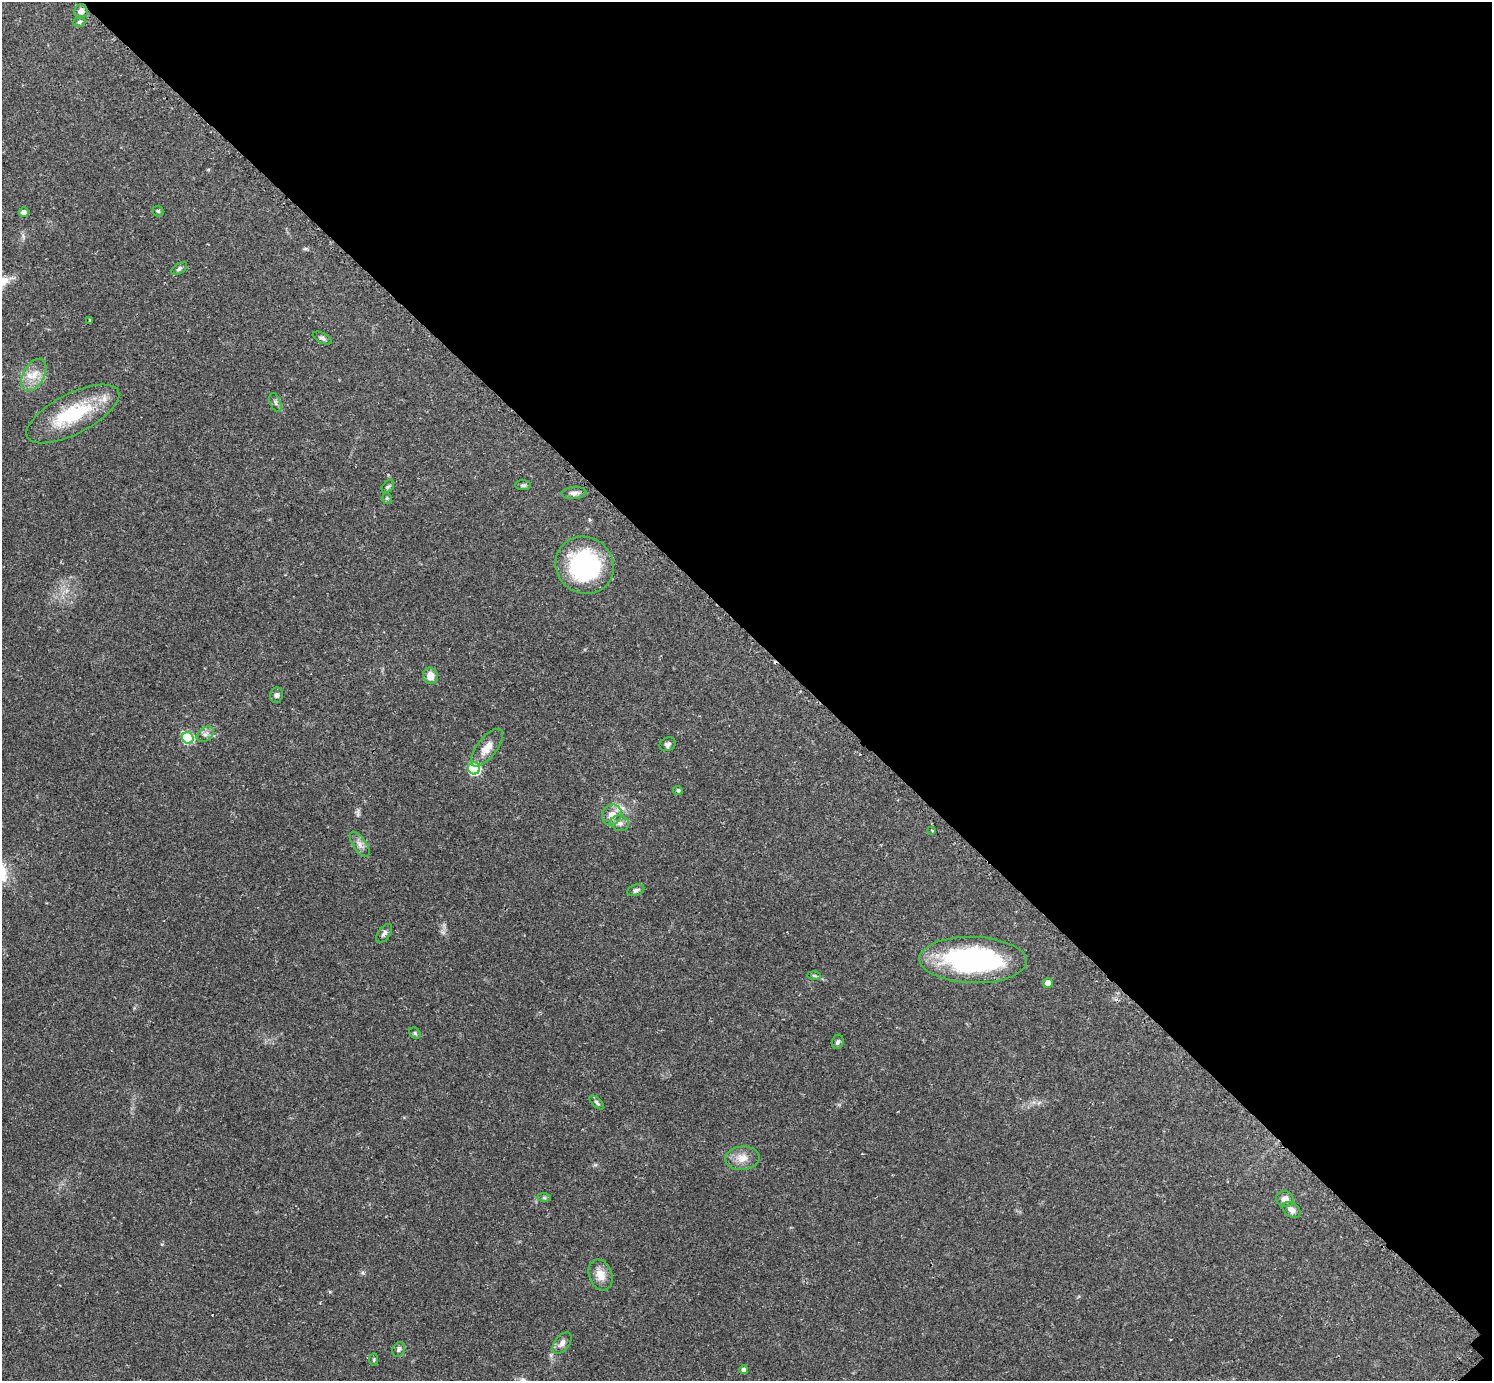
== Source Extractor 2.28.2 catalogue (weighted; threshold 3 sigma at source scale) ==
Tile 8 of 4 x 4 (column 4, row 2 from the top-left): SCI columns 4501-5990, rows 2948-4326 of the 6041 x 6040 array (HDU 1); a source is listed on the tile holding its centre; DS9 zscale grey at full resolution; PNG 1494 x 1383 px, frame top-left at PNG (2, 2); each listed source drawn as its Kron ellipse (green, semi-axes under 4 px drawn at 4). Shown black and unused: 46% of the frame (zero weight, under 2 of 3 exposures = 2% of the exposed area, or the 3 px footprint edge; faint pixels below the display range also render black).
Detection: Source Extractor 2.28.2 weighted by HDU 2 'WHT'; one run over the whole footprint, this tile lists its part. Background 0.079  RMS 0.0056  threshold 0.0251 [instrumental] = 3 sigma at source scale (4.5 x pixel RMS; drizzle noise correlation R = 1.50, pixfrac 1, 0.05/0.05 arcsec/px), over >= 5 px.
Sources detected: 46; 1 cosmic-ray / hot-pixel residue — neither listed nor drawn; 1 inside a brighter listed object's ellipse — not listed separately; the other 44 listed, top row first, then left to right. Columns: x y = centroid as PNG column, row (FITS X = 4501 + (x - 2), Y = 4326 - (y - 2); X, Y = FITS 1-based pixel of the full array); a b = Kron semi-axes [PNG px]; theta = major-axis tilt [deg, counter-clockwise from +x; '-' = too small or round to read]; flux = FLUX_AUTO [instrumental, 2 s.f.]
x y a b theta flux
81 11 7 7 - 3
79 22 6 5 - 1.3
158 211 5 5 - 0.8
24 212 5 5 - 3.1
179 268 9 5 35 1.4
89 320 4 3 - 0.45
322 338 10 5 -27 1.4
34 375 17 10 61 7.1
275 402 10 5 -68 1.4
73 414 51 20 27 36
523 485 8 5 -1 1.1
388 487 7 5 47 1
574 493 12 6 4 2.3
387 498 5 5 - 0.76
585 565 30 28 -36 68
430 676 8 7 - 5.5
277 695 8 6 75 1.5
205 734 9 6 40 2.1
188 738 6 5 - 38
668 744 8 6 27 1.7
487 748 22 10 51 6.6
474 768 6 6 - 49
678 790 5 4 - 1.1
612 815 11 9 62 5.3
620 823 9 7 -15 2.2
932 830 3 2 - 0.54
360 844 14 6 -56 2.9
636 890 9 5 19 1.4
384 933 11 6 54 1.7
973 960 54 23 -2 94
814 975 6 4 -2 0.86
1048 983 5 4 - 5.3
415 1033 6 5 - 0.87
838 1042 7 5 70 1.3
597 1102 9 4 -43 1.2
742 1158 17 12 5 5.8
544 1198 7 4 -1 0.88
1285 1199 9 8 - 3.4
1292 1210 10 7 -37 3.1
600 1275 16 11 -70 6.1
562 1343 12 7 51 2.8
399 1349 8 6 61 1.4
374 1360 6 3 90 0.68
743 1370 4 4 - 1.9